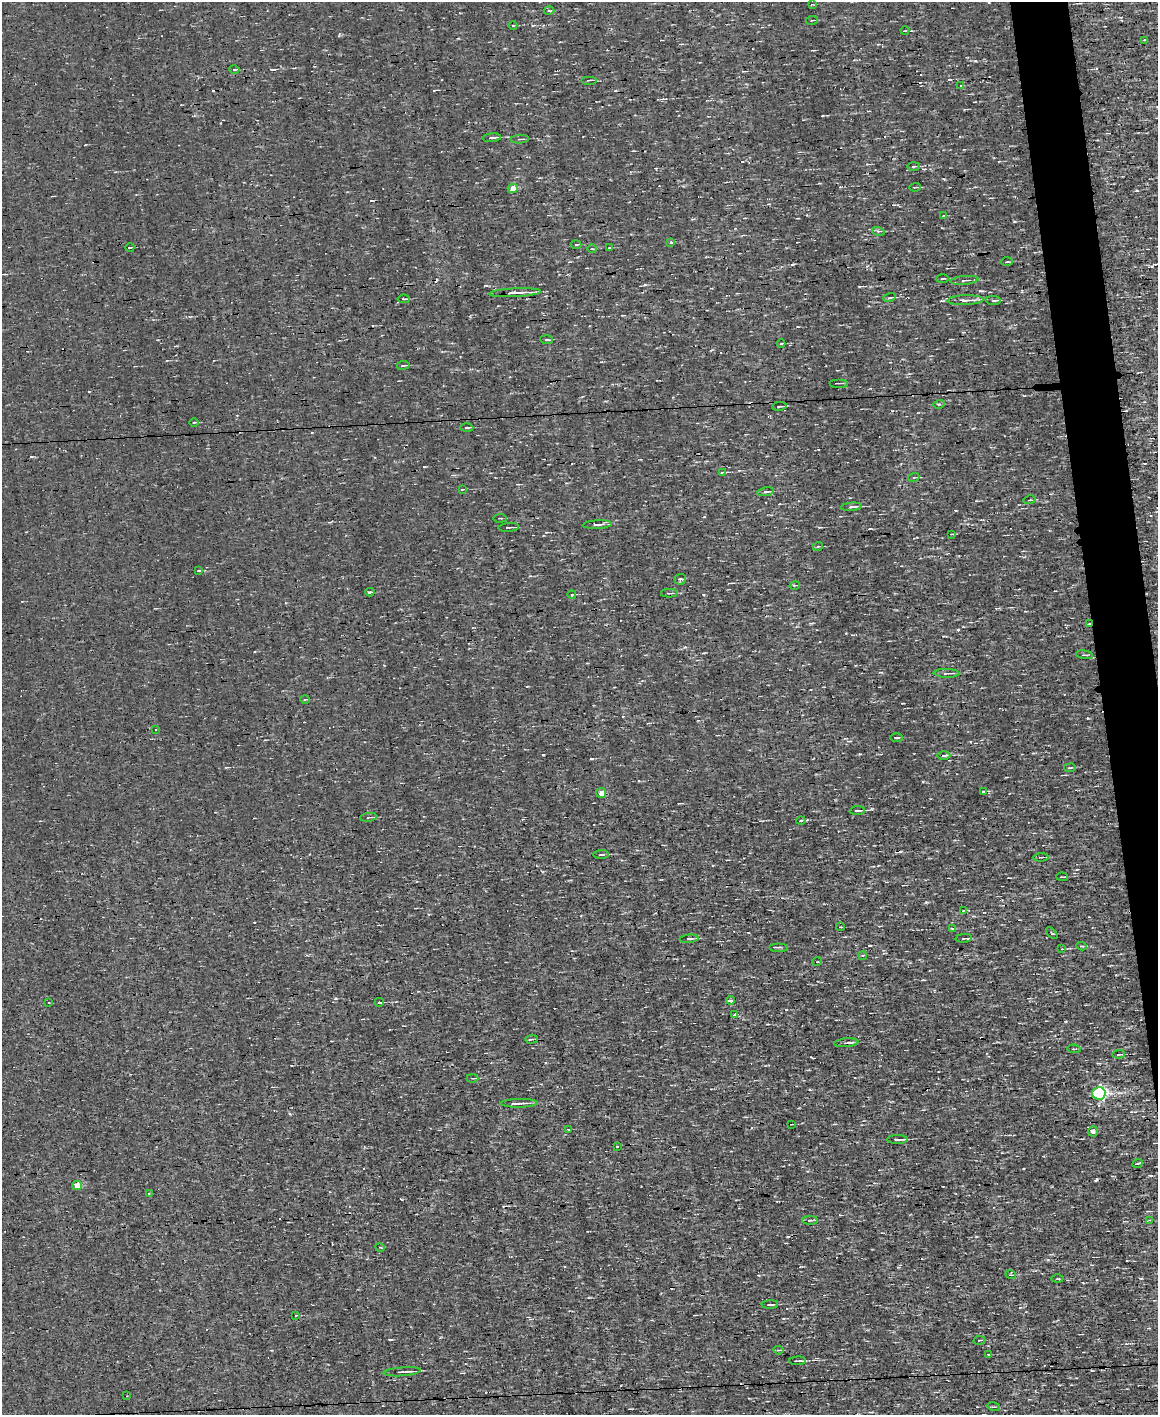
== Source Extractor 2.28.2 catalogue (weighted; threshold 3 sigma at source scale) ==
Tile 6 of 4 x 3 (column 2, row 2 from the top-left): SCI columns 1157-2312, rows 1636-3048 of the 4625 x 4573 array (HDU 1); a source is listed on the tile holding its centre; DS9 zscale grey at full resolution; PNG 1160 x 1417 px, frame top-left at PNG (2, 2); each listed source drawn as its Kron ellipse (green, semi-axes under 4 px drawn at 4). Shown black and unused: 3% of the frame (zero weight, under 3 of 4 exposures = <1% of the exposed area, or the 3 px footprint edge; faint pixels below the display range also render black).
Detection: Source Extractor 2.28.2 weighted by HDU 2 'WHT'; one run over the whole footprint, this tile lists its part. Background 1.57e-04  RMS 0.04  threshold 0.179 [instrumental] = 3 sigma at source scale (4.5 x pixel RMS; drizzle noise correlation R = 1.50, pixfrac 1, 0.05/0.05 arcsec/px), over >= 5 px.
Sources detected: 128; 12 cosmic-ray / hot-pixel residue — neither listed nor drawn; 2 inside a brighter listed object's ellipse — not listed separately; the other 114 listed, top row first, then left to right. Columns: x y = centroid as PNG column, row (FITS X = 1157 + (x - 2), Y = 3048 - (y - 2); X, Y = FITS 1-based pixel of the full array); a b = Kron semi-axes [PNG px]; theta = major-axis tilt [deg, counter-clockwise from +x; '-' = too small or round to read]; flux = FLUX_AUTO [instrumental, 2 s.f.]
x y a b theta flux
812 5 4 2 - 2.8
549 11 5 3 - 4
812 20 6 2 11 4
513 26 4 3 - 2.8
905 31 4 3 - 3.8
1145 40 3 2 - 3.9
234 70 5 3 - 5
589 80 8 2 0 4
961 86 3 3 - 6.7
492 138 9 2 5 8.3
520 139 9 4 5 7.6
913 166 6 3 2 6.2
915 187 6 2 3 4.2
513 188 5 4 - 50
944 215 4 3 - 3.2
878 231 6 4 -16 5.8
671 242 3 3 - 12
576 245 5 3 - 3.9
130 247 4 3 - 3.9
609 248 3 2 - 2.5
592 249 4 3 - 3.3
1007 262 6 2 1 4.9
942 279 6 3 1 4.6
964 280 14 3 6 9.4
515 293 26 3 3 31
889 298 6 3 19 5
404 299 6 3 -5 5.7
965 300 18 5 2 23
994 301 7 3 -4 5.5
547 340 6 2 -3 5.3
781 344 4 3 - 4.1
403 365 6 3 9 4.6
838 383 9 2 0 4.4
939 404 5 3 - 4.6
779 406 7 2 9 4.6
194 422 4 3 - 3.8
467 428 6 2 1 5.7
722 472 3 2 - 3.9
914 477 5 3 - 3.5
462 489 4 2 - 3.6
766 492 8 4 10 6.9
1030 500 6 2 13 4
852 507 10 3 5 10
500 518 7 2 4 3.9
597 525 14 3 3 12
509 527 10 2 5 5.8
952 534 3 3 - 3.1
818 546 5 3 - 4.1
199 571 4 2 - 2.8
680 579 6 5 - 7.7
795 585 5 3 - 4.8
370 592 4 3 - 21
669 593 8 2 1 5.3
572 594 4 3 - 3.3
1089 624 3 3 - 4
1084 655 8 2 -8 5
946 673 13 4 -1 13
305 699 5 3 - 3.9
156 729 3 2 - 3.3
896 738 6 3 -1 4.7
944 755 6 2 2 8.8
1070 768 6 3 8 4
983 791 3 3 - 5.1
601 793 5 5 - 25
857 811 8 3 4 7.4
369 817 9 3 6 6.1
801 820 4 3 - 4.1
601 855 7 2 4 5.3
1041 857 7 2 3 5
1062 877 6 2 -2 5.7
964 910 4 2 - 3.5
840 927 4 2 - 3.3
952 929 4 3 - 3.6
1052 933 7 2 -46 3.3
964 938 8 3 5 5.4
689 939 9 4 6 9.4
1082 946 5 3 - 5.3
779 947 9 2 0 5
1062 949 3 2 - 4.2
863 955 4 3 - 3.5
817 962 5 3 - 3.3
730 1000 4 3 - 14
379 1002 5 3 - 4.2
49 1003 3 3 - 9.4
735 1015 4 3 - 12
531 1039 6 2 3 4.4
846 1043 12 4 6 10
1074 1049 6 2 -9 4
1119 1054 6 3 4 5.8
472 1078 6 3 0 4.1
1099 1093 7 6 - 730
519 1103 19 3 1 13
791 1124 3 2 - 2.7
568 1129 3 3 - 9.3
1093 1131 5 5 - 14
897 1140 10 3 0 13
617 1146 3 2 - 6.3
1137 1163 5 2 - 3.6
77 1186 5 4 - 50
149 1193 3 2 - 4.9
810 1220 8 3 0 6.1
1150 1220 3 3 - 2.8
380 1247 4 2 - 3
1011 1275 5 3 - 4
1057 1279 6 3 -1 4
770 1304 8 2 2 8.6
296 1315 3 2 - 3.1
979 1340 6 2 11 3.7
778 1350 5 3 - 4.1
989 1354 4 2 - 4.6
798 1361 8 2 2 10
402 1372 19 3 4 17
127 1396 3 2 - 2.2
994 1407 6 4 -17 6.2
Overlapping masked pixels (flux is a lower limit): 1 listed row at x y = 1089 624
Unlisted compact peaks at least as high as the median listed source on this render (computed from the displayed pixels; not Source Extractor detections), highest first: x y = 543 755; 1088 718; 975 61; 335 998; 1014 221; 926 902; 645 285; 591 759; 1137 190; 860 754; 859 287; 823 116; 923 782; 1048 1260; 870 945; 846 633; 401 1199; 424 467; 943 179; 703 595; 390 1340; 685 647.